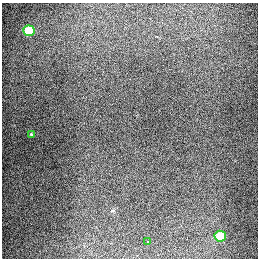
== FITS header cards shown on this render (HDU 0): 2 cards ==
NAXIS1  =                  256
NAXIS2  =                  256

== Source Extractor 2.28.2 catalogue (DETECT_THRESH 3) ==
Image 256 x 256 px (HDU 0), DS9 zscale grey, 1 PNG px = 1 image px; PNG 260 x 260 px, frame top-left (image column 1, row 256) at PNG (2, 3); each listed source drawn as its Kron ellipse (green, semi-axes under 4 px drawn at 4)
Background 1290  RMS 26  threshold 78.6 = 3 sigma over >= 5 px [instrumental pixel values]
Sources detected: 4; all 4 listed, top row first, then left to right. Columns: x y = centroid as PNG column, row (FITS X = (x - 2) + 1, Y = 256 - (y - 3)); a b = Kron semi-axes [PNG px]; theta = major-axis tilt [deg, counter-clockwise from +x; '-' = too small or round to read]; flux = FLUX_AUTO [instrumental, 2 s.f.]
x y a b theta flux
29 31 6 5 - 87000
31 134 3 3 - 1800
220 236 5 5 - 63000
148 241 3 3 - 21000